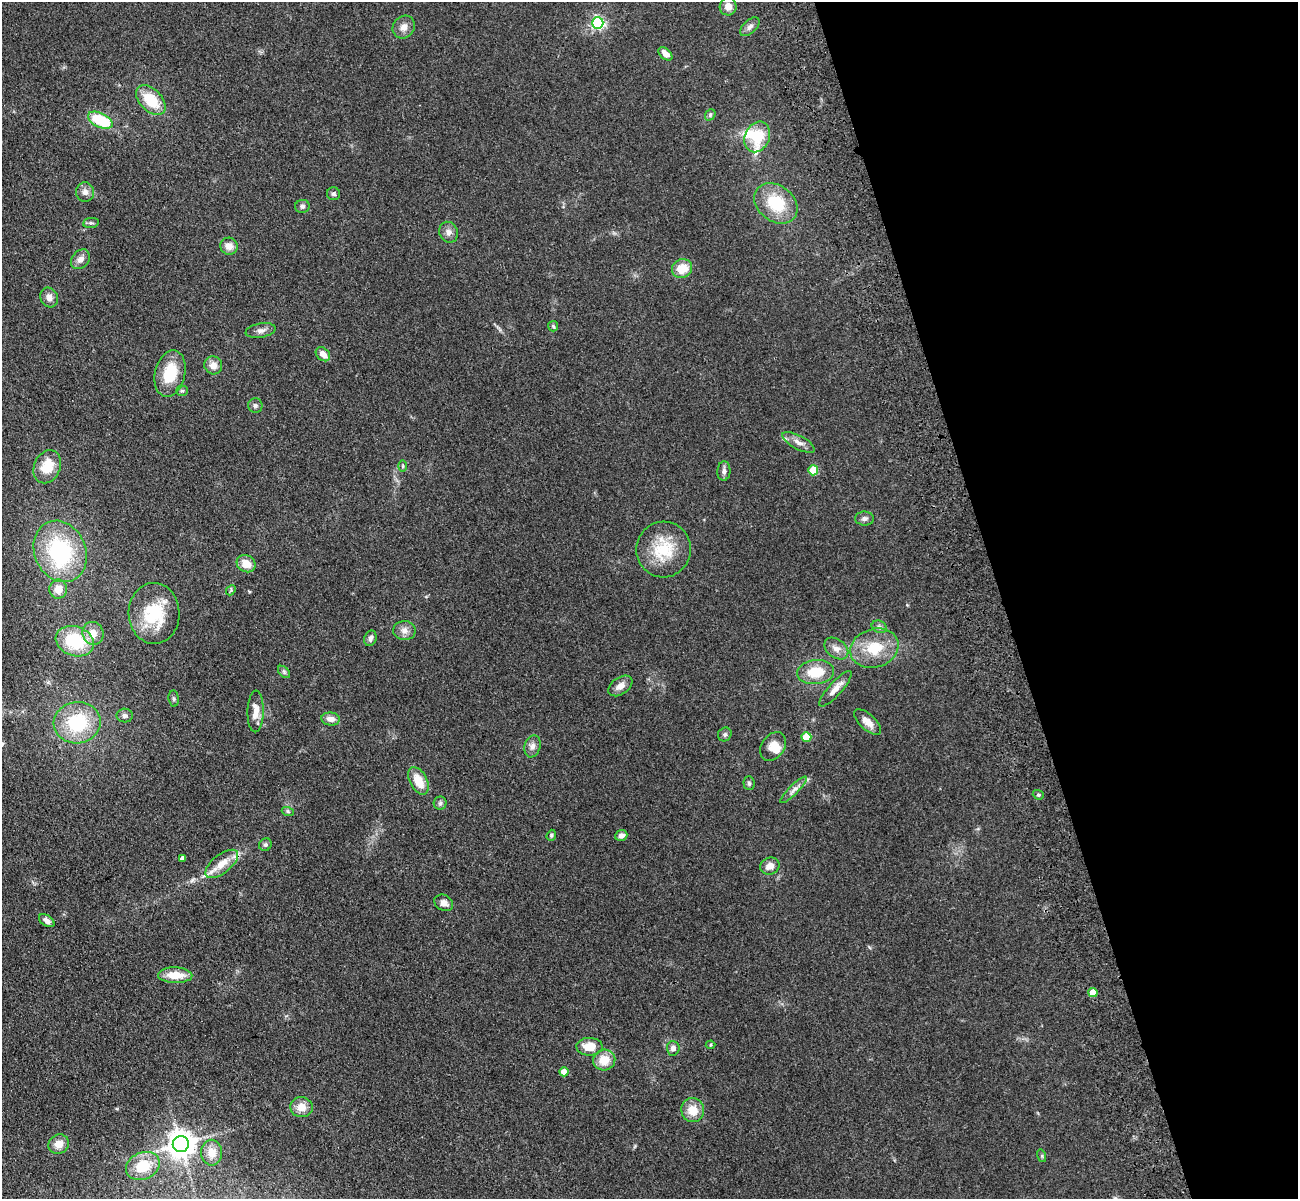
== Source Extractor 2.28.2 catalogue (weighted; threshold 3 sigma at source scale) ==
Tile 12 of 4 x 4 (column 4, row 3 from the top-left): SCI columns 4006-5301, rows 1505-2701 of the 5417 x 5283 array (HDU 1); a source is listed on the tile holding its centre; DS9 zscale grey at full resolution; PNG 1300 x 1201 px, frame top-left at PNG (2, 2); each listed source drawn as its Kron ellipse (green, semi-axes under 4 px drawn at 4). Shown black and unused: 23% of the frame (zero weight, under 3 of 4 exposures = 6% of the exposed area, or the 3 px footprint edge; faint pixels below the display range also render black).
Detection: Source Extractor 2.28.2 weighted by HDU 2 'WHT'; one run over the whole footprint, this tile lists its part. Background 0.0592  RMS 0.0062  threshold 0.0277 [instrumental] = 3 sigma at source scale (4.5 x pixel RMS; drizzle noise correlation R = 1.50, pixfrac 1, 0.05/0.05 arcsec/px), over >= 5 px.
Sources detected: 92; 2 inside a brighter object's white glare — neither listed nor drawn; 3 inside a brighter listed object's ellipse — not listed separately; the other 87 listed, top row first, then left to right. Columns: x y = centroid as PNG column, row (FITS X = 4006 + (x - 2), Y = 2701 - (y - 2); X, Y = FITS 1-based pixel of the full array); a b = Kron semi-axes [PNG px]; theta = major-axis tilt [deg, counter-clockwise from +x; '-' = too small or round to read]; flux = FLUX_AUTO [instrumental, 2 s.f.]
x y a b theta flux
728 6 9 8 - 4.6
598 23 6 5 - 110
404 27 12 10 51 4.2
750 27 12 6 43 2.4
665 54 8 5 -45 4.2
151 100 18 11 -45 19
710 115 6 4 49 0.97
100 120 13 7 -25 28
757 137 16 12 66 17
85 192 9 9 - 3.1
334 194 6 6 - 1.2
776 203 23 18 -38 25
302 206 7 6 - 1.6
91 223 8 5 6 1.2
449 232 11 9 -65 3.4
229 246 9 8 - 4.7
80 259 11 8 50 3.6
682 268 10 9 - 10
49 297 10 8 -64 3.4
553 326 5 5 - 0.91
261 330 15 7 10 2.9
323 354 8 6 -44 5.4
213 365 9 8 - 4.6
170 374 23 15 76 20
182 391 5 5 - 0.97
255 406 7 7 - 1.5
798 442 18 7 -28 4
403 466 6 3 90 0.68
47 467 17 13 66 15
813 470 5 5 - 19
724 471 10 6 86 2.3
864 519 9 7 1 2.1
664 549 28 27 - 25
60 551 31 25 -66 56
246 564 10 8 -30 7.3
58 589 9 9 - 5.5
231 590 6 4 48 0.74
154 613 30 25 -88 29
879 627 8 6 -22 1.6
404 630 11 9 -1 3.7
93 633 11 10 - 6.2
370 638 8 6 70 2
75 641 19 14 -19 27
874 648 24 19 18 20
836 649 13 9 -37 4.4
284 672 7 4 -46 1.2
816 672 18 12 6 16
620 686 13 8 34 4.1
835 689 23 6 48 5.6
174 699 8 5 -84 1.2
256 711 21 8 89 7
125 716 8 7 - 1.9
331 719 9 6 -6 3.8
868 722 17 7 -42 5.4
77 723 23 20 9 36
725 734 7 6 - 1.4
806 737 5 5 - 18
532 746 11 7 73 3.1
773 746 15 11 56 6.8
418 781 15 8 -62 11
749 783 7 5 -88 1.2
794 790 18 4 44 3.1
1038 795 6 4 -20 0.9
440 803 6 6 - 1.5
288 812 6 4 -20 0.87
551 835 6 4 70 0.89
621 836 6 5 - 2.7
265 845 6 6 - 1.4
182 858 4 4 - 2.1
222 864 19 9 38 9.6
770 866 10 8 22 3.9
444 903 10 7 -30 3
47 921 8 5 -34 2.6
175 975 17 8 -2 11
1093 992 4 4 - 10
710 1045 5 4 - 0.66
590 1047 13 9 -1 9.4
673 1048 7 6 - 2.7
604 1060 11 10 - 9.9
564 1072 4 4 - 6.3
301 1107 11 10 - 6.5
693 1110 12 11 - 9.2
59 1144 10 9 - 5.6
181 1144 8 8 - 760
212 1153 13 10 -89 7.3
1042 1156 6 4 -73 0.78
143 1166 17 13 23 15
Overlapping masked pixels (flux is a lower limit): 1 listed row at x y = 1093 992